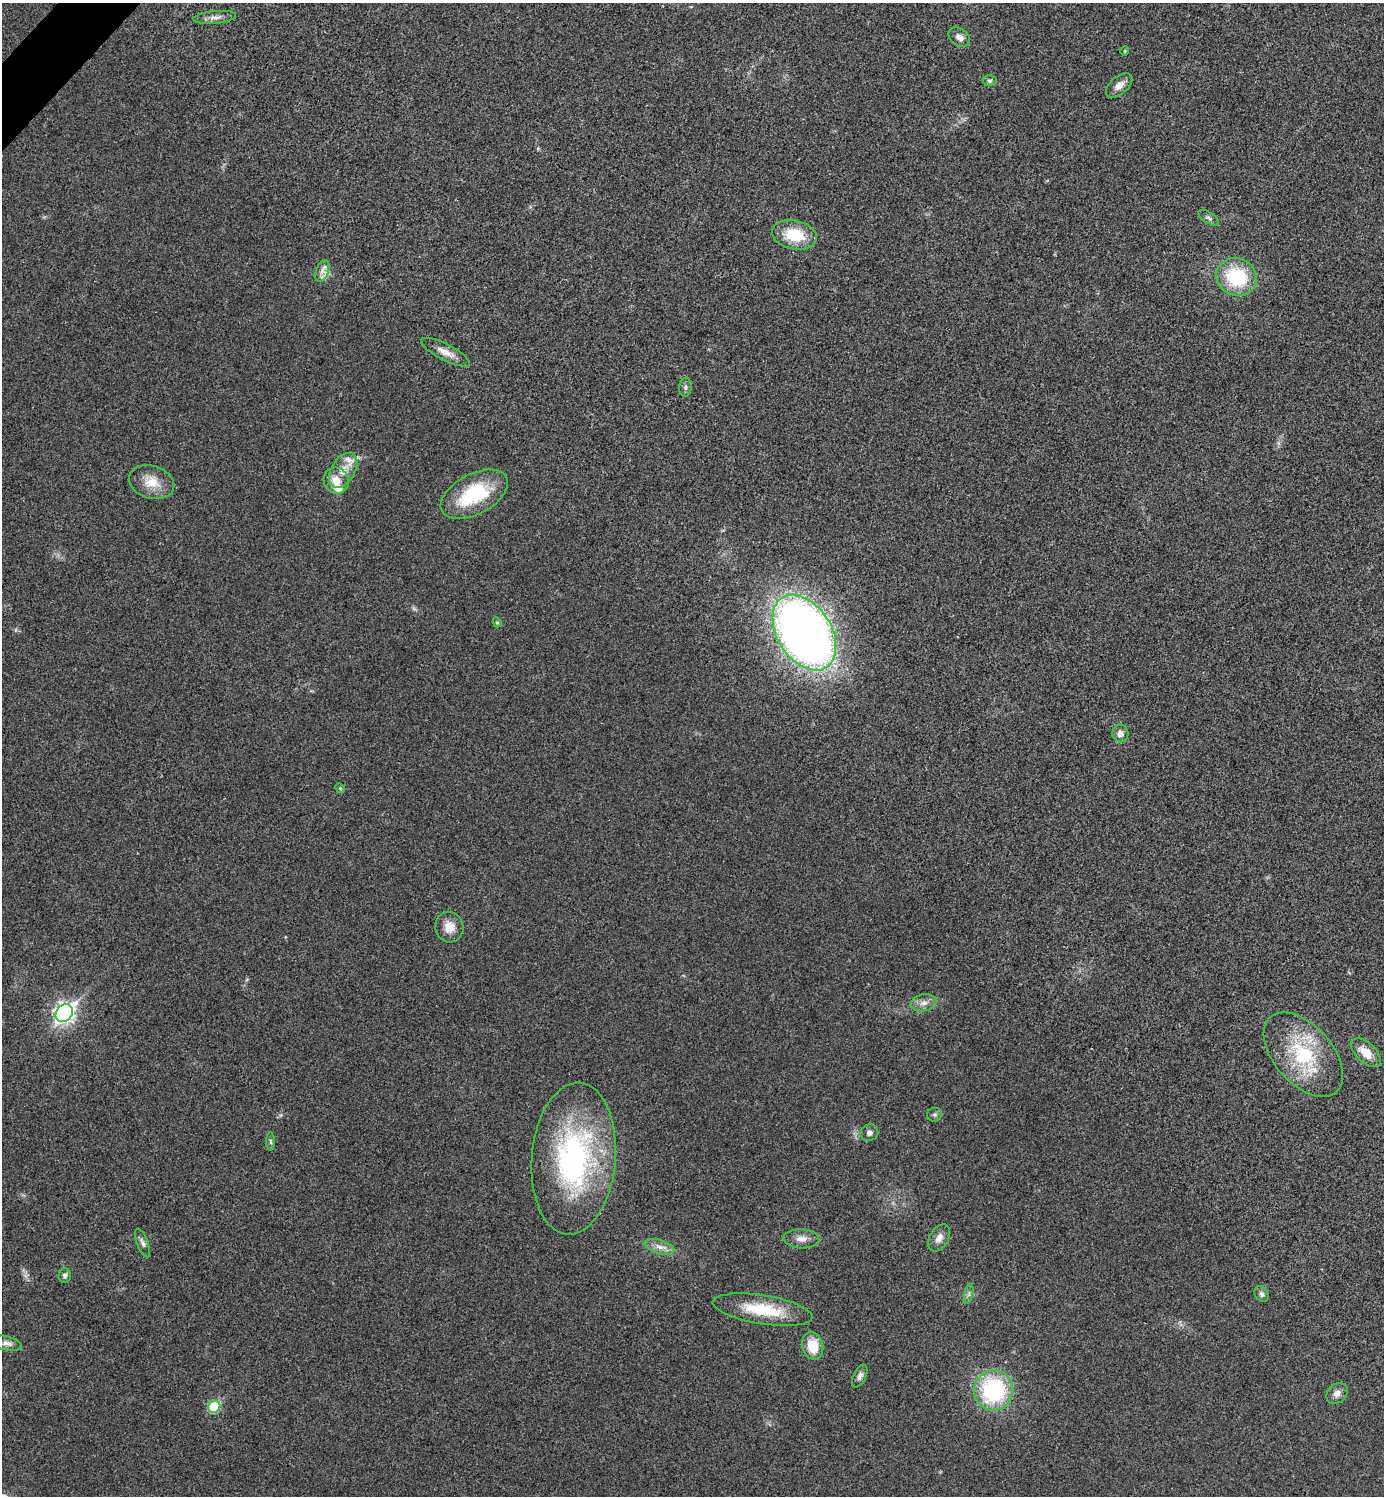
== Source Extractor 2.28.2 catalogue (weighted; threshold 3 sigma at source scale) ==
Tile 11 of 4 x 4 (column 3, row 3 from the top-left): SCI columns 2932-4313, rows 1523-3016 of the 6006 x 6006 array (HDU 1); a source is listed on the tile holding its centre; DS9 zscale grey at full resolution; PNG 1386 x 1498 px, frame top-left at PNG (2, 3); each listed source drawn as its Kron ellipse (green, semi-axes under 4 px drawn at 4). Shown black and unused: <1% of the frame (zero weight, under 3 of 4 exposures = <1% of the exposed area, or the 3 px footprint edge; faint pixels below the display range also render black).
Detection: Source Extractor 2.28.2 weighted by HDU 2 'WHT'; one run over the whole footprint, this tile lists its part. Background 0.0189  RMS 0.0055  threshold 0.0248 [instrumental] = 3 sigma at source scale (4.5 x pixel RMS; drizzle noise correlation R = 1.50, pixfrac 1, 0.05/0.05 arcsec/px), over >= 5 px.
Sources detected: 44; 2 inside a brighter listed object's ellipse — not listed separately; the other 42 listed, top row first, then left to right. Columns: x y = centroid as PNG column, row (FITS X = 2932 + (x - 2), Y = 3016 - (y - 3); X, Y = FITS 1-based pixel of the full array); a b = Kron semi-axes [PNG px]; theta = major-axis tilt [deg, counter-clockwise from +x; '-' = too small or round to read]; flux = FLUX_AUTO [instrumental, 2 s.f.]
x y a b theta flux
215 17 21 6 5 3.4
959 37 12 8 -36 3.5
1125 51 4 4 - 0.53
990 81 7 5 1 1.2
1119 85 15 9 40 4.5
1209 218 12 5 -33 1.6
794 235 22 14 -13 20
322 271 11 6 70 3.1
1237 277 20 18 -24 33
445 352 27 8 -27 6
685 387 9 6 84 1.5
343 470 19 11 60 7.5
336 481 13 12 - 7.6
152 482 23 16 -16 10
474 494 36 20 28 38
497 622 5 4 - 0.77
804 632 41 27 -57 510
1120 733 9 8 - 3.2
340 788 5 4 - 0.66
449 927 15 14 - 6.4
924 1003 13 8 11 3.7
64 1013 9 7 46 240
1366 1052 18 9 -43 8.6
1303 1055 50 29 -49 43
935 1115 7 6 - 1.2
869 1133 9 8 - 2
270 1141 9 4 -89 1
574 1158 76 42 85 120
939 1238 14 9 59 4.1
801 1239 18 9 -3 4.6
143 1243 15 5 -68 2
659 1247 15 6 -18 3.9
65 1275 7 6 - 1.6
969 1294 10 4 77 1.4
1262 1294 8 6 -55 1.6
763 1310 50 14 -9 25
7 1343 15 7 -13 2.8
813 1346 14 10 -74 12
860 1376 12 6 64 2.4
993 1390 20 19 - 59
1337 1394 12 9 44 3.2
214 1407 6 5 - 30